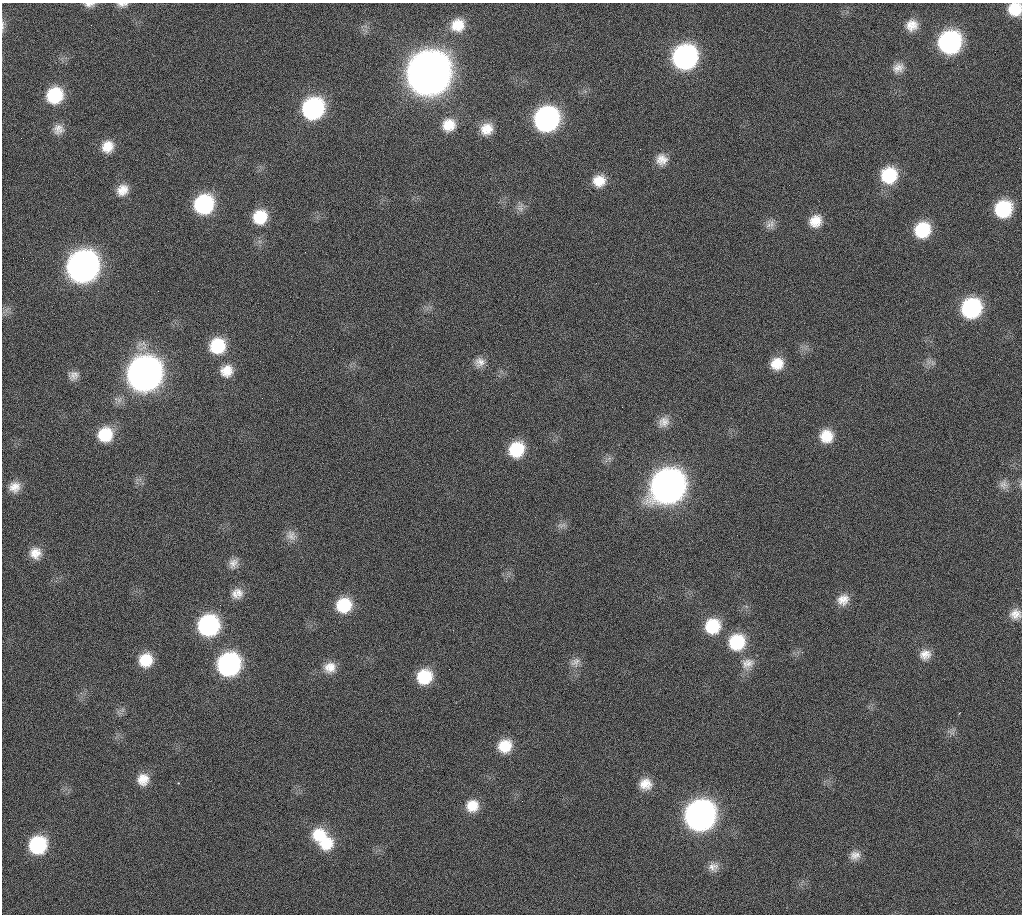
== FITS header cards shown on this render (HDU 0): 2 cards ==
NAXIS1  =                 1020 / length of data axis 1
NAXIS2  =                 912  / length of data axis 2

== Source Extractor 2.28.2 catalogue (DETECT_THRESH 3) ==
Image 1020 x 912 px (HDU 0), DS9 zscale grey, 1 PNG px = 1 image px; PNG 1024 x 916 px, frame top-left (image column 1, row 912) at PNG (2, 3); no overlay
Background 269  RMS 17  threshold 51.2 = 3 sigma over >= 5 px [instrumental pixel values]
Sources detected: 75; all 75 listed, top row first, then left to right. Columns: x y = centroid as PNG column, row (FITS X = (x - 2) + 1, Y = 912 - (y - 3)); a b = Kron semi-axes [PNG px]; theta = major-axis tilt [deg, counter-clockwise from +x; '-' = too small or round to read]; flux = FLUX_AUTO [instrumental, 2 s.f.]
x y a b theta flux
89 4 14 6 4 5.5e+03
122 4 14 5 3 5.2e+03
1015 9 12 12 - 2.9e+04
2 24 11 4 85 3.3e+03
91 25 2 2 - 8.1e+03
458 25 17 16 - 2.6e+04
912 25 15 14 - 1.6e+04
950 42 16 15 - 2.5e+05
685 57 17 15 48 3.5e+05
898 68 16 12 34 1.1e+04
429 74 20 18 47 4.7e+06
55 95 15 14 - 5.8e+04
313 108 17 15 48 2.0e+05
546 119 17 15 45 3.5e+05
449 125 16 15 - 2.3e+04
58 129 14 14 - 1.0e+04
487 129 15 13 41 1.9e+04
107 147 15 13 52 1.8e+04
662 160 15 15 - 1.5e+04
889 175 17 16 - 5.9e+04
599 181 16 15 - 2.1e+04
122 190 14 12 39 1.5e+04
204 204 16 15 - 1.2e+05
520 208 12 9 82 6.5e+03
1003 209 15 14 - 7.4e+04
260 217 16 15 - 3.7e+04
815 221 16 14 39 2.0e+04
770 224 14 10 31 8.1e+03
922 230 15 14 - 5.4e+04
305 252 2 2 - 5.2e+02
83 267 18 17 - 1.1e+06
971 308 16 15 - 1.4e+05
217 346 16 15 - 5.0e+04
480 362 14 12 12 1.0e+04
933 363 7 6 - 3.5e+03
777 364 16 15 - 2.3e+04
227 371 16 15 - 1.8e+04
144 374 18 17 - 1.6e+06
73 375 13 11 20 8.1e+03
664 422 16 14 45 1.2e+04
105 434 16 15 - 3.9e+04
826 436 16 15 - 2.6e+04
516 449 16 14 51 4.8e+04
1003 484 13 11 -69 8.1e+03
14 487 14 13 - 1.3e+04
668 487 19 17 44 1.5e+06
562 525 13 7 13 5.3e+03
291 535 15 13 -41 1.0e+04
35 553 15 14 - 1.6e+04
233 563 14 12 69 9.2e+03
237 593 15 14 - 1.2e+04
843 600 16 13 26 1.5e+04
344 605 16 15 - 4.4e+04
1015 614 14 12 15 1.2e+04
208 625 16 15 - 1.8e+05
713 626 17 16 - 4.4e+04
737 642 18 17 - 5.5e+04
925 654 15 13 14 1.3e+04
146 660 15 14 - 3.0e+04
575 662 15 11 49 9.4e+03
229 664 16 15 - 2.6e+05
748 664 19 15 24 1.5e+04
330 667 16 14 15 1.5e+04
424 677 15 14 - 4.4e+04
505 746 15 14 - 2.7e+04
143 779 15 14 - 1.7e+04
178 783 3 3 - 7.3e+02
645 784 16 14 -11 1.7e+04
472 806 14 13 - 2.0e+04
700 816 18 16 48 9.0e+05
319 834 19 17 22 3.5e+04
326 843 20 18 22 3.4e+04
38 845 15 14 - 8.5e+04
855 855 14 11 21 9.7e+03
713 867 14 12 1 9.5e+03
At the frame edge (FLAGS 8, measured only in part): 4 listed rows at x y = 89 4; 122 4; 1015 9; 2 24